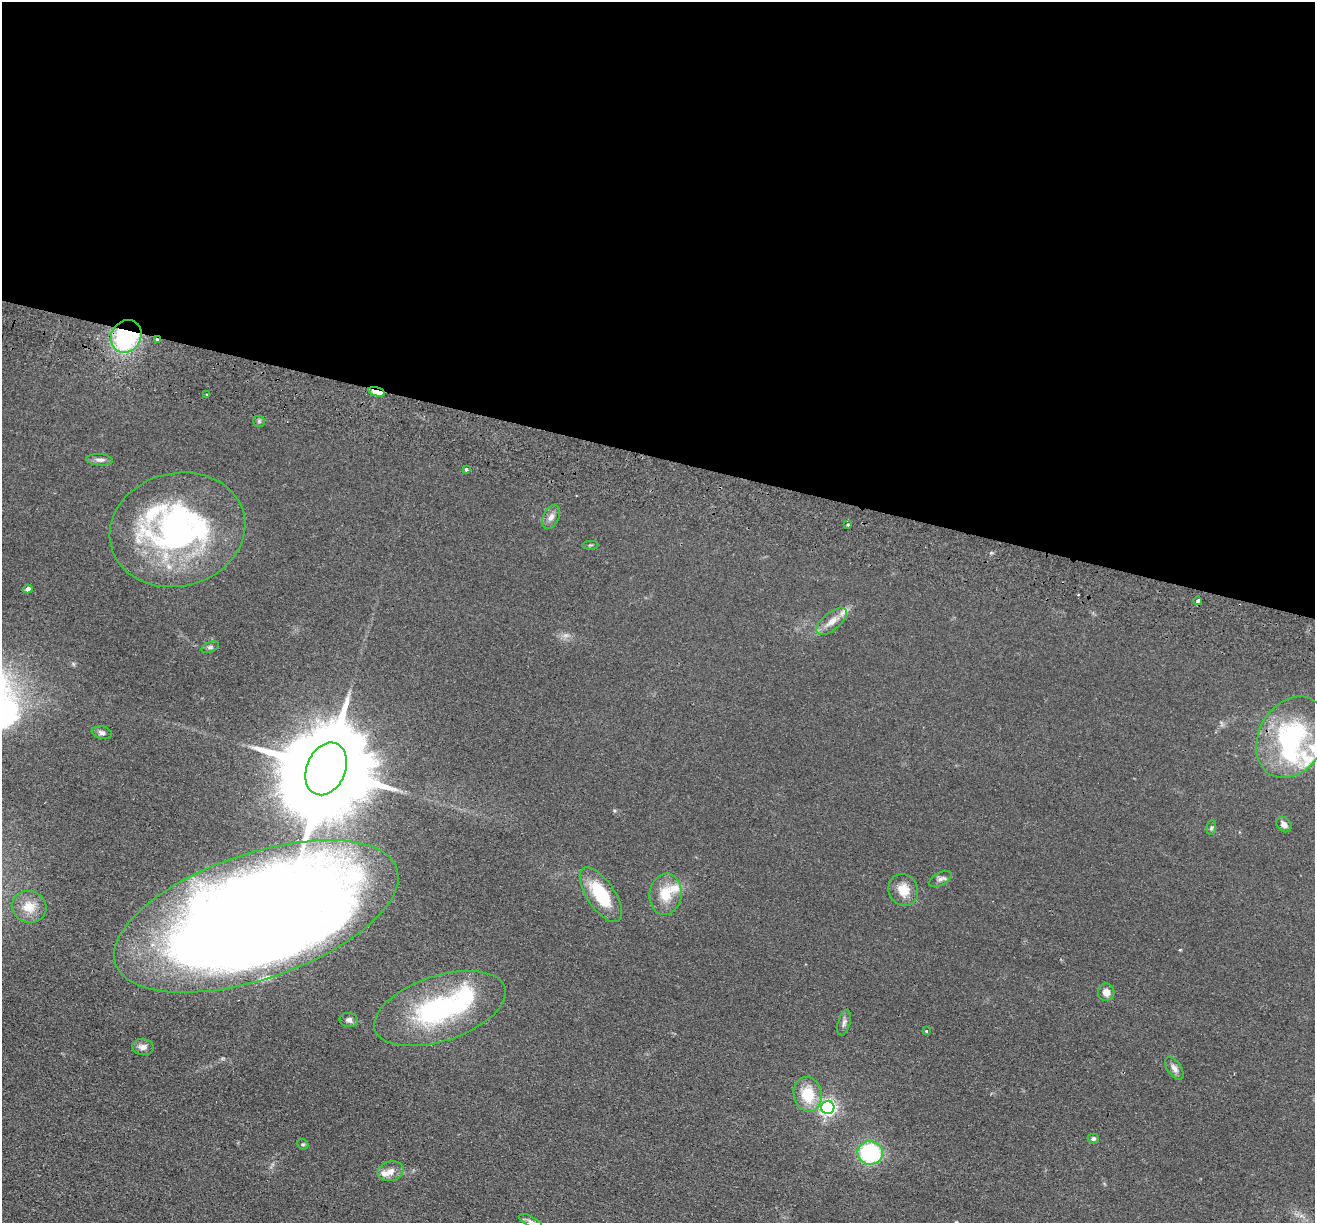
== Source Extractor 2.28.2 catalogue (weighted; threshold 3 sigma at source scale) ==
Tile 3 of 4 x 4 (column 3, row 1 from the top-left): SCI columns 2647-3959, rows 3851-5071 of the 5292 x 5384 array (HDU 1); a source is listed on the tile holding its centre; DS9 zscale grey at full resolution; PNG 1317 x 1225 px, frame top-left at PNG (2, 2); each listed source drawn as its Kron ellipse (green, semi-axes under 4 px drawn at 4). Shown black and unused: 37% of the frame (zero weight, under 2 of 3 exposures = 3% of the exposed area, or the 3 px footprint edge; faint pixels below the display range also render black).
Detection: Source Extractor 2.28.2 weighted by HDU 2 'WHT'; one run over the whole footprint, this tile lists its part. Background 0.0571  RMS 0.009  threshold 0.0403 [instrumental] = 3 sigma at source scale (4.5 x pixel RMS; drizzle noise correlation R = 1.50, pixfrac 1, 0.05/0.05 arcsec/px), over >= 5 px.
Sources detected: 50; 2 inside a brighter object's white glare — neither listed nor drawn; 8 inside a brighter listed object's ellipse — not listed separately; the other 40 listed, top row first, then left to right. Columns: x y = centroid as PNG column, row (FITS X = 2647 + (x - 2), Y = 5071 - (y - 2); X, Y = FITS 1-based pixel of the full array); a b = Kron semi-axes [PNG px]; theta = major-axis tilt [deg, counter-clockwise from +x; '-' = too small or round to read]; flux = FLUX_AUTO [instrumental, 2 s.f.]
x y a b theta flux
126 336 17 14 56 110
157 340 4 3 - 2.1
377 392 8 4 -16 34
207 394 2 2 - 1.1
259 421 6 5 - 1.4
99 460 13 5 -5 3.6
466 470 4 3 - 5.2
551 517 13 8 64 4.8
848 525 3 3 - 1.1
177 530 68 56 15 240
590 545 8 3 4 1
28 589 5 4 - 3.9
1198 601 4 3 - 13
832 621 18 8 40 9.2
210 647 9 5 18 2
102 733 10 6 -13 3
1292 737 43 33 59 120
326 769 27 19 67 19000
1284 824 8 7 - 4.4
1211 828 7 5 83 1.6
940 879 12 6 28 3.2
903 890 16 14 -64 14
665 894 21 16 83 21
601 895 32 13 -56 41
29 907 17 15 -16 14
256 916 148 62 19 1900
1106 992 8 8 - 6.3
440 1008 68 32 18 130
349 1020 9 7 -11 3.2
844 1023 13 6 74 3.4
927 1031 3 3 - 2
143 1047 11 8 -8 4.5
1174 1068 13 7 -56 4.2
808 1094 17 14 -76 27
828 1108 6 6 - 290
1093 1139 5 5 - 2.4
303 1144 6 5 - 1.3
870 1153 12 11 - 86
391 1171 13 9 17 6.5
531 1221 13 5 -28 2.9
Overlapping masked pixels (flux is a lower limit): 3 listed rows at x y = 126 336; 157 340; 377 392
Isophote crosses this tile's border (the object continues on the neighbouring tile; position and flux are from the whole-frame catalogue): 2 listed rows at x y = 256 916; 531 1221